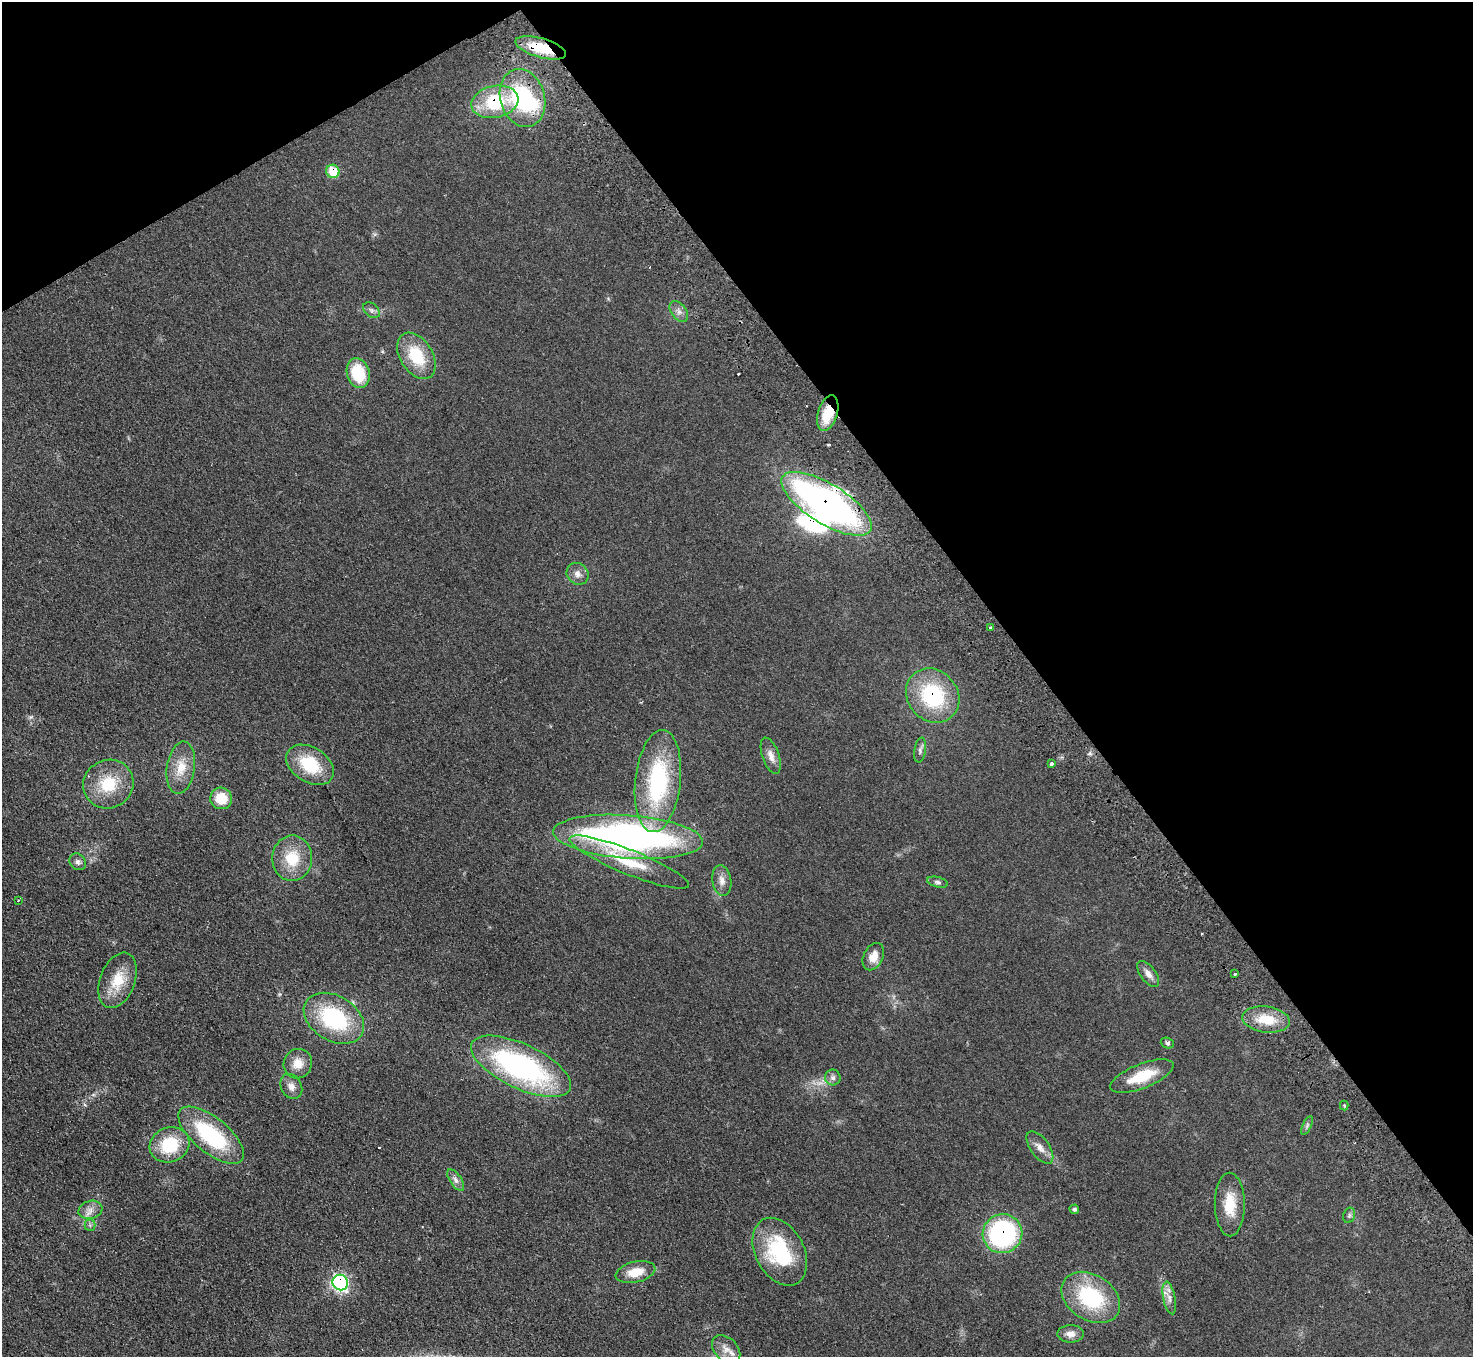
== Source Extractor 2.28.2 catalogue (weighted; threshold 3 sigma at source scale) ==
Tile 3 of 4 x 4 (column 3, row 1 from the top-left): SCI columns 2993-4463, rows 4263-5617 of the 5984 x 5950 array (HDU 1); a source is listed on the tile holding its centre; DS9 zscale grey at full resolution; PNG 1475 x 1359 px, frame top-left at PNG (2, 2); each listed source drawn as its Kron ellipse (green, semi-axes under 4 px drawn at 4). Shown black and unused: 34% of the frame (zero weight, under 2 of 3 exposures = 3% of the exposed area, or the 3 px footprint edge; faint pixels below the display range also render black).
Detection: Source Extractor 2.28.2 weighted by HDU 2 'WHT'; one run over the whole footprint, this tile lists its part. Background 0.0733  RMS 0.01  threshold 0.0457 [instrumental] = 3 sigma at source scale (4.5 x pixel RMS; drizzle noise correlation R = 1.50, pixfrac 1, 0.05/0.05 arcsec/px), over >= 5 px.
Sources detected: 64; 2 inside a brighter object's white glare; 3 cosmic-ray / hot-pixel residue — neither listed nor drawn; the other 59 listed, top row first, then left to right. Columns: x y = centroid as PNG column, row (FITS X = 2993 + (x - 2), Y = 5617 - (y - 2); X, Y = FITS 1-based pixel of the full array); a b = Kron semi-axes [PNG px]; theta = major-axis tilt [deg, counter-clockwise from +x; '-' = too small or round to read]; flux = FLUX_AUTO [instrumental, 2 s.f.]
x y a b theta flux
541 48 26 9 -16 32
522 98 29 22 -74 94
495 102 24 16 12 56
333 171 7 6 - 25
372 310 9 6 -41 3
679 312 12 7 -52 4.7
416 356 25 16 -58 39
358 373 15 11 -73 41
828 413 18 9 73 28
826 504 51 20 -32 420
578 574 12 10 -47 5.9
990 627 3 2 - 1.1
933 696 29 25 -48 79
920 750 12 5 81 3.2
771 756 19 8 -71 7.6
1051 764 3 3 - 29
310 765 26 17 -32 41
181 768 26 14 82 19
658 781 51 22 84 110
108 784 25 24 - 35
221 798 11 11 - 21
628 837 75 21 -4 380
292 858 23 20 87 31
78 862 9 7 -45 3.3
629 862 64 12 -22 42
722 881 16 9 -82 6.9
937 882 11 5 -13 2.7
18 900 3 3 - 0.74
873 957 14 9 63 12
1148 974 15 7 -53 5.9
1235 974 3 3 - 3.7
118 980 29 17 69 26
334 1018 32 22 -31 89
1266 1019 24 13 -7 25
1167 1043 7 5 -20 2.1
298 1064 15 14 - 13
521 1066 54 22 -25 210
1142 1076 33 12 21 33
833 1078 8 7 - 3.4
291 1086 13 10 -61 6.7
1344 1105 5 4 - 1.2
1307 1126 10 4 64 2.1
211 1135 40 17 -39 85
169 1145 20 17 22 42
1040 1147 19 9 -53 8.2
456 1180 12 5 -56 4
1230 1204 32 15 -89 25
1074 1209 5 4 - 1.9
90 1210 12 9 16 6.5
1349 1215 8 5 71 2.2
90 1225 5 5 - 1.7
1002 1234 20 19 - 160
780 1252 36 24 -62 74
635 1272 20 10 13 18
340 1282 8 7 - 200
1091 1297 32 22 -33 77
1169 1298 16 6 -79 6.3
1071 1334 13 9 1 7.5
726 1349 17 11 -47 11
Overlapping masked pixels (flux is a lower limit): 9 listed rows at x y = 541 48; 522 98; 495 102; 333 171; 828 413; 826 504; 933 696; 1002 1234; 340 1282
Unlisted compact peaks at least as high as the median listed source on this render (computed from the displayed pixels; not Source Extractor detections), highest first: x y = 31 717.